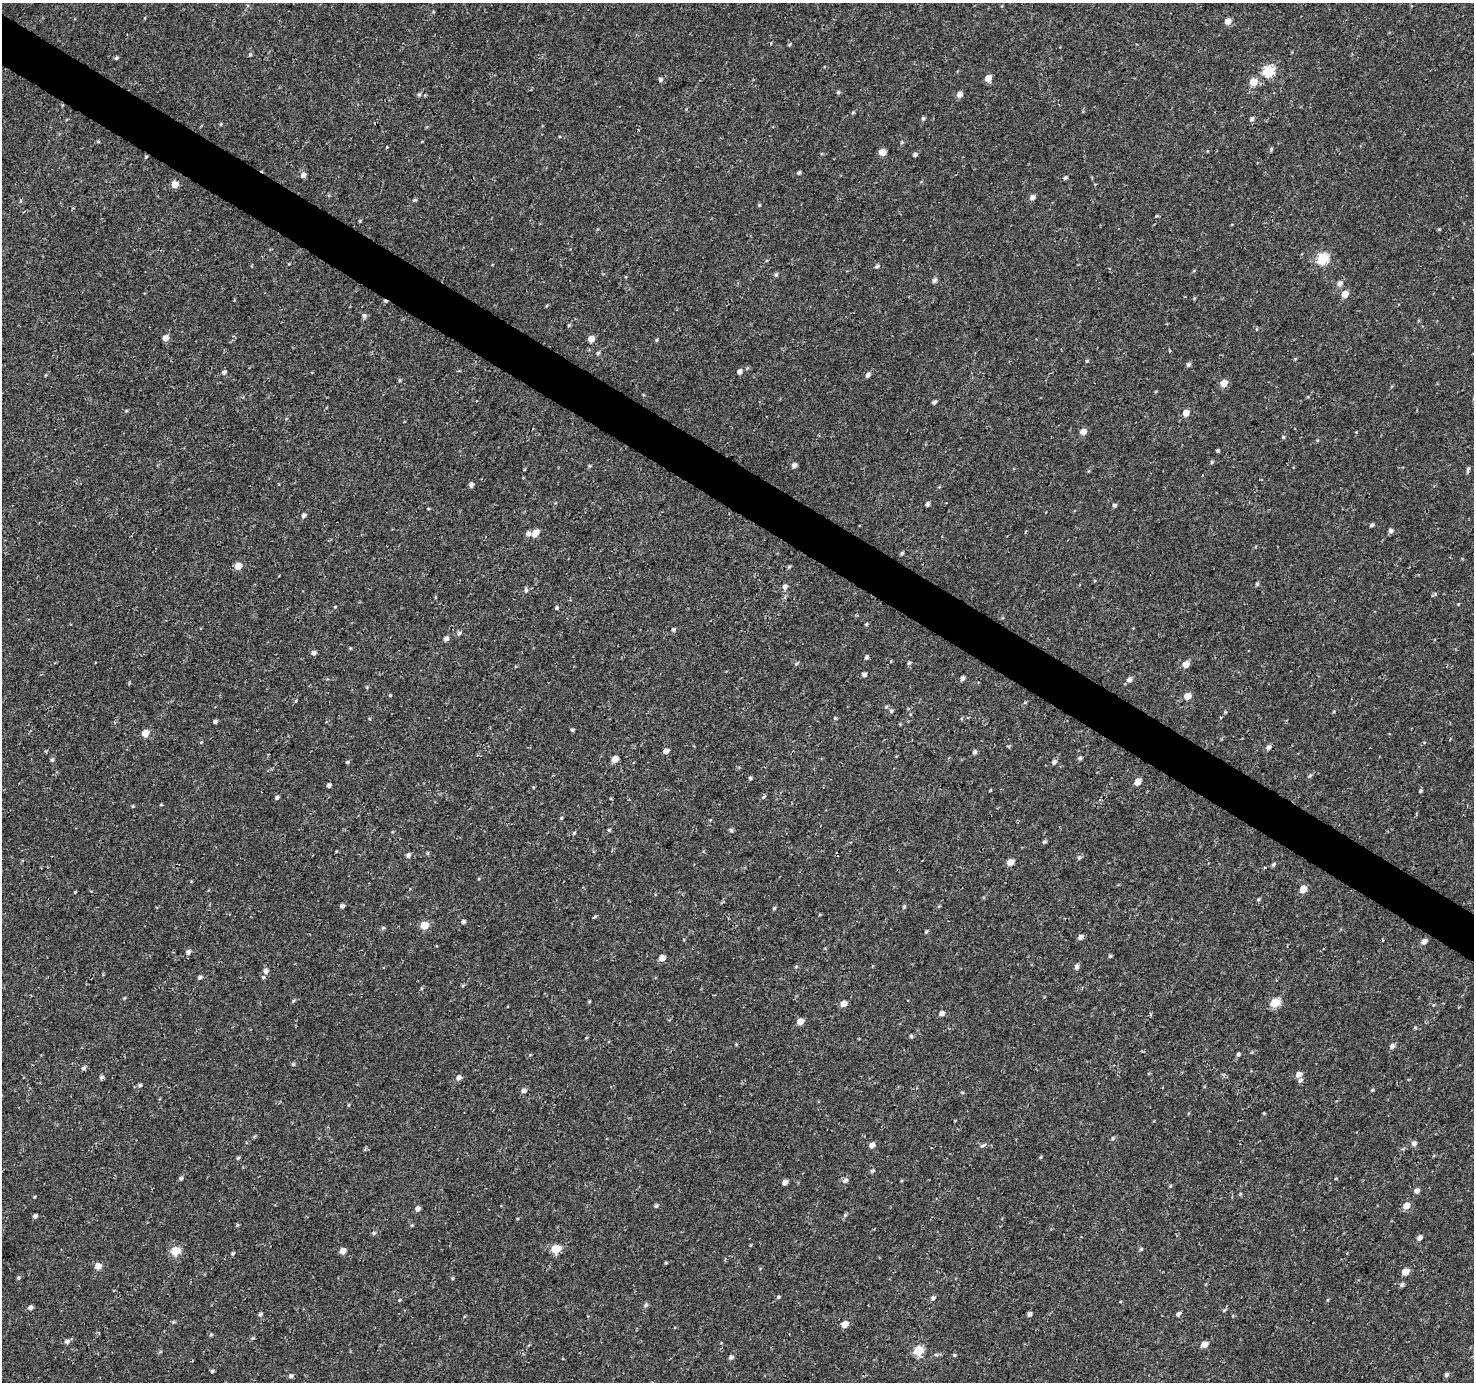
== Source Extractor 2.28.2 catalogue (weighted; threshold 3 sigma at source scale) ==
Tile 11 of 4 x 4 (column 3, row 3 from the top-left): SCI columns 2955-4426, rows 1637-3016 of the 5900 x 5964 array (HDU 1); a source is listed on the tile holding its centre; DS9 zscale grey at full resolution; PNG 1476 x 1384 px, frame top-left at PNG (2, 3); no overlay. Shown black and unused: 4% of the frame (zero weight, under 3 of 4 exposures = <1% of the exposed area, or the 3 px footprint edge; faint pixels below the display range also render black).
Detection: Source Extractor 2.28.2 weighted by HDU 2 'WHT'; one run over the whole footprint, this tile lists its part. Background 4.57e-04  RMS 0.0026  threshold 0.0118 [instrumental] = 3 sigma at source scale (4.5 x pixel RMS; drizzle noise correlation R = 1.50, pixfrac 1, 0.0396/0.0396 arcsec/px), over >= 5 px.
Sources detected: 227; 1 cosmic-ray / hot-pixel residue — not listed; the other 226 listed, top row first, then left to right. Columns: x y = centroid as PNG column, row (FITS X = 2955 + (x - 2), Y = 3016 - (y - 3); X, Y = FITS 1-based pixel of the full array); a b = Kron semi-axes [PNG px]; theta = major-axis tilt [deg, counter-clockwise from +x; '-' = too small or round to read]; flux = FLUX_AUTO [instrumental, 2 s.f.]
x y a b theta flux
1228 21 5 5 - 2.3
789 44 5 3 - 0.34
250 54 5 4 - 0.39
116 58 4 4 - 0.45
1269 71 6 5 - 20
988 78 5 5 - 3.1
660 80 5 4 - 0.64
1253 82 6 5 - 4.6
838 92 5 4 - 0.41
419 94 6 4 0 0.4
960 94 5 5 - 1.7
923 118 5 4 - 0.44
1252 119 5 5 - 0.66
221 124 4 4 - 0.27
902 142 4 4 - 0.34
387 147 4 3 - 0.21
1271 149 5 4 - 0.37
882 152 5 5 - 3.5
915 154 5 4 - 0.66
146 157 4 3 - 0.3
799 173 4 4 - 0.49
303 175 6 5 - 1.1
1065 178 5 4 - 0.47
175 184 5 5 - 3.2
1032 197 6 5 - 1
415 200 5 4 - 0.37
759 205 5 4 - 0.31
1156 216 5 4 - 0.3
360 221 4 4 - 0.26
1322 259 6 5 - 19
877 266 5 4 - 0.53
776 275 6 4 71 0.45
934 280 6 5 - 0.74
1340 283 6 5 - 1.1
1345 294 5 5 - 3
364 316 6 5 - 0.63
569 325 6 3 45 0.33
1257 329 5 3 - 0.23
165 338 5 5 - 1.8
591 339 5 5 - 2.7
656 340 4 4 - 0.32
598 353 5 4 - 0.43
1087 361 5 4 - 0.29
1188 365 5 4 - 0.63
740 371 5 5 - 1.2
224 372 6 4 38 0.63
868 375 6 4 49 0.79
400 380 6 4 89 0.31
1224 383 5 5 - 3.4
934 402 5 4 - 0.66
126 411 5 3 - 0.25
1186 413 5 5 - 3
1083 432 5 5 - 2.3
1283 437 4 4 - 0.31
1317 440 4 3 - 0.23
1217 451 3 3 - 0.44
1212 462 4 4 - 0.36
794 465 5 4 - 0.95
589 466 6 4 88 0.3
1468 469 8 3 77 0.49
471 485 4 4 - 0.98
927 504 5 4 - 0.75
1115 505 4 4 - 0.58
428 509 4 3 - 0.22
304 515 5 4 - 0.74
1372 525 5 4 - 0.51
1391 531 5 5 - 0.87
535 533 7 5 42 2.6
528 534 6 5 - 0.87
902 553 5 3 - 0.41
238 566 5 5 - 3.1
789 567 5 4 - 0.33
1257 584 5 4 - 0.43
785 586 6 5 - 0.86
526 590 8 4 83 0.55
1458 604 5 3 - 0.19
335 607 4 4 - 0.21
557 608 4 4 - 0.44
866 624 4 4 - 0.32
673 629 5 4 - 0.55
459 633 6 5 - 0.59
446 639 5 5 - 0.96
314 653 5 5 - 0.83
866 657 5 4 - 0.63
909 663 5 4 - 0.4
796 664 5 5 - 0.37
1186 664 5 4 - 2.9
864 674 5 4 - 0.73
963 678 5 4 - 0.79
1129 679 5 5 - 1.1
367 687 5 3 - 0.27
390 695 4 4 - 0.24
1187 696 5 5 - 3.1
296 701 5 3 - 0.25
891 711 5 5 - 0.5
835 718 4 4 - 0.31
962 718 5 3 - 0.28
215 722 4 4 - 0.63
572 730 5 4 - 0.35
145 733 5 5 - 3.7
1269 747 6 5 - 0.8
666 751 5 4 - 1.4
974 752 5 4 - 0.62
1080 758 5 5 - 0.45
615 759 5 4 - 3.4
52 760 6 5 - 0.49
347 762 5 4 - 0.36
1054 762 5 4 - 0.84
1309 776 6 4 29 0.42
750 778 4 4 - 0.47
1137 782 5 5 - 2.4
329 785 4 4 - 0.68
990 790 3 3 - 0.21
1420 790 4 4 - 0.36
277 797 5 4 - 0.61
763 797 6 4 29 0.39
161 805 5 3 - 0.23
133 806 5 3 - 0.23
561 818 4 4 - 0.3
609 830 4 4 - 0.29
731 830 5 4 - 0.46
574 833 5 4 - 0.33
1044 842 5 4 - 0.54
427 853 4 4 - 0.33
408 855 5 5 - 0.84
1079 857 6 5 - 0.54
1010 862 6 5 - 2.1
1273 865 5 4 - 0.45
1303 889 5 4 - 4
75 892 4 3 - 0.2
1258 899 5 4 - 0.35
342 906 4 4 - 0.72
939 906 5 4 - 0.27
904 907 5 4 - 0.38
774 908 4 4 - 0.35
595 916 5 3 - 0.3
463 922 5 4 - 0.64
424 925 5 5 - 5.7
383 928 5 5 - 0.39
926 932 5 4 - 0.33
1080 937 5 5 - 1
1424 941 6 5 - 1.3
188 952 6 5 - 0.89
1110 956 4 4 - 0.36
662 958 5 5 - 2.1
796 967 5 4 - 0.34
1077 967 6 5 - 0.84
266 971 6 6 - 1
200 977 5 4 - 0.57
124 998 4 3 - 0.25
293 1001 6 4 46 0.34
589 1002 5 3 - 0.23
844 1003 5 5 - 2.2
1275 1003 6 5 - 9.3
942 1013 5 5 - 1.1
800 1021 5 4 - 3.1
1415 1027 4 4 - 0.26
911 1036 5 4 - 0.41
1392 1046 5 5 - 0.98
1238 1054 5 4 - 0.58
293 1064 5 4 - 0.36
84 1068 5 5 - 0.63
1299 1074 6 5 - 1.6
101 1077 5 5 - 0.54
459 1077 6 5 - 1.1
1300 1080 6 5 - 0.63
140 1085 5 4 - 0.51
1372 1090 5 4 - 0.34
523 1091 6 5 - 0.88
1264 1113 3 3 - 0.25
1112 1138 6 4 49 0.4
1414 1143 6 5 - 0.86
872 1145 5 5 - 1.6
982 1146 7 4 28 0.52
1041 1157 5 3 - 0.23
238 1158 4 4 - 0.38
872 1171 5 5 - 0.54
181 1178 5 4 - 0.51
1336 1178 4 2 - 0.19
845 1180 7 5 18 0.8
784 1182 5 4 - 1.6
1170 1186 5 3 - 0.27
1417 1191 5 5 - 1
34 1197 4 3 - 0.21
656 1206 5 4 - 0.47
1406 1206 6 5 - 3
418 1208 5 4 - 1.2
845 1215 5 4 - 0.41
35 1216 4 4 - 0.66
237 1225 5 4 - 0.3
374 1233 5 5 - 0.36
1419 1238 5 4 - 1.1
750 1245 5 3 - 0.2
556 1249 6 5 - 9.5
1141 1249 4 4 - 0.36
175 1251 5 5 - 11
343 1251 5 4 - 2.3
233 1253 5 4 - 0.37
666 1263 4 3 - 0.27
98 1266 5 5 - 2.5
1405 1272 5 5 - 3.5
18 1278 5 4 - 0.33
453 1278 5 3 - 0.25
1402 1284 6 5 - 0.54
778 1297 5 4 - 0.4
933 1298 7 5 29 0.6
399 1300 4 4 - 0.23
646 1305 6 5 - 0.6
30 1308 5 5 - 0.99
1224 1310 6 3 37 0.32
260 1314 5 4 - 0.57
1029 1314 4 4 - 0.77
1178 1314 6 4 49 0.69
173 1322 5 4 - 0.31
845 1324 5 5 - 2.7
211 1334 5 5 - 0.32
253 1338 5 5 - 0.31
67 1341 8 6 19 0.67
1204 1344 5 4 - 2.5
918 1351 6 5 - 12
936 1355 6 5 - 0.51
954 1355 4 4 - 0.3
731 1357 5 5 - 0.73
212 1371 4 4 - 0.41
1446 1375 5 4 - 0.67
291 1376 6 5 - 0.62